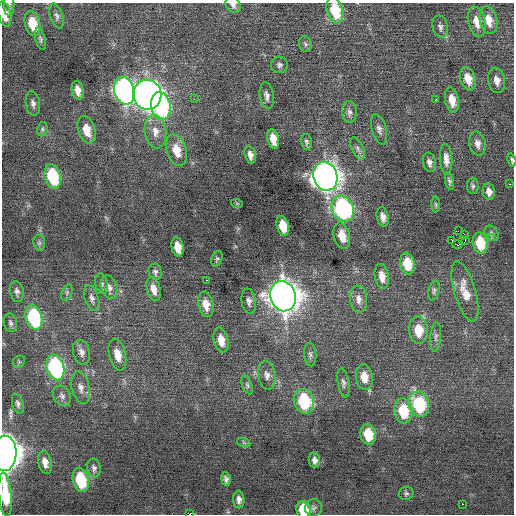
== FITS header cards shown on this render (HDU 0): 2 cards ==
NAXIS1  =                  512 / Axis length
NAXIS2  =                  512 / Axis length

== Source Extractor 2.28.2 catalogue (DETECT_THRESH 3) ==
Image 512 x 512 px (HDU 0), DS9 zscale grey, 1 PNG px = 1 image px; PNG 516 x 516 px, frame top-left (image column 1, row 512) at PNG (2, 3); each listed source drawn as its Kron ellipse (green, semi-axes under 4 px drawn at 4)
Background 0.091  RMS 0.72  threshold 2.17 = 3 sigma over >= 5 px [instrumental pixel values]
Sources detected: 111; all 111 listed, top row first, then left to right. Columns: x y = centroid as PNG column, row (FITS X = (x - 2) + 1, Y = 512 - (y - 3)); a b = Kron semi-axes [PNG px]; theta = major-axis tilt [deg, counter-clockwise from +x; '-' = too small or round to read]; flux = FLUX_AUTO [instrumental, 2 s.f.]
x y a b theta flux
9 5 11 5 90 110
233 5 9 6 -55 200
335 10 13 8 -74 1800
5 14 13 6 -78 690
57 16 13 6 -73 180
488 20 14 8 -78 630
477 22 15 8 -77 580
33 24 13 7 -75 1400
440 27 11 7 -76 170
40 39 11 5 -75 120
305 44 8 6 -74 120
279 65 8 8 - 160
468 79 12 7 -74 630
497 80 13 8 -79 340
78 90 9 5 -77 390
124 90 14 10 -72 21000
147 95 15 14 - 41000
267 96 13 7 -82 240
194 99 3 2 - 120
436 100 3 3 - 69
452 100 13 6 -80 620
33 104 12 7 -81 210
161 106 14 9 -80 6600
349 112 11 7 -89 210
42 129 7 5 80 91
379 129 15 7 -74 250
87 130 14 8 -74 750
155 132 17 11 -83 600
273 139 10 5 -77 630
306 142 8 5 -78 130
477 144 12 8 -77 300
357 148 12 5 -65 200
176 150 16 9 -71 900
250 155 9 5 -76 290
446 159 15 6 -86 360
512 160 7 3 -75 90
429 162 10 6 -78 220
53 176 12 7 -74 3000
325 176 14 12 -72 46000
449 181 9 4 -78 120
510 184 2 2 - 340
473 186 8 6 -90 110
489 192 8 6 -79 260
237 204 6 4 -19 51
436 204 8 3 -89 69
343 208 13 10 -63 9700
383 217 10 6 -77 280
283 226 10 6 -77 910
458 231 3 2 - 510
492 233 8 6 -54 120
465 235 3 2 - 790
342 236 13 8 -76 750
491 238 3 3 - 74
452 240 3 2 - 72
465 240 4 2 - 59
39 243 8 6 -83 110
480 243 10 7 -80 1500
457 245 5 3 - 260
178 247 10 6 -78 570
217 259 8 5 68 95
407 264 11 7 -81 1200
155 272 8 6 -77 140
382 276 12 7 -81 480
206 280 2 2 - 140
102 284 10 6 -76 160
109 287 12 8 -69 250
154 289 12 6 -76 420
17 291 10 6 -79 170
434 291 10 5 78 140
465 291 31 10 -74 880
67 293 8 5 72 110
283 296 15 12 -71 61000
92 298 13 7 -72 220
359 299 13 8 -83 340
249 301 13 7 -81 220
206 304 13 7 -77 570
34 317 13 8 -74 4900
10 323 9 6 -76 130
418 330 14 9 -84 1100
436 337 15 5 85 180
221 340 13 7 -77 610
82 352 12 8 -76 280
310 354 12 6 -85 160
117 355 16 8 -76 650
19 362 7 5 45 82
55 367 13 8 -74 7000
267 375 14 8 -80 310
364 377 13 8 -82 710
343 383 15 5 -80 170
247 385 9 5 -71 110
81 388 16 8 -77 350
62 396 11 8 -60 220
304 401 12 10 -71 3200
18 404 10 5 -74 150
419 404 13 10 -73 3700
403 411 12 9 -82 1800
368 434 10 8 -79 1300
244 443 7 4 -19 76
4 453 18 12 88 39000
315 460 7 5 -81 220
45 462 11 6 -77 370
94 468 9 7 -82 160
226 479 7 4 -83 150
81 480 12 8 -77 2500
406 493 7 6 - 110
5 495 22 6 -85 2000
239 499 9 5 -88 220
462 504 2 2 - 370
313 508 9 8 - 160
303 509 9 7 -78 1500
189 514 2 2 - 570
At the frame edge (FLAGS 8, measured only in part): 9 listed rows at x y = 9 5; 233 5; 335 10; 5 14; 512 160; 4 453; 5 495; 303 509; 189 514